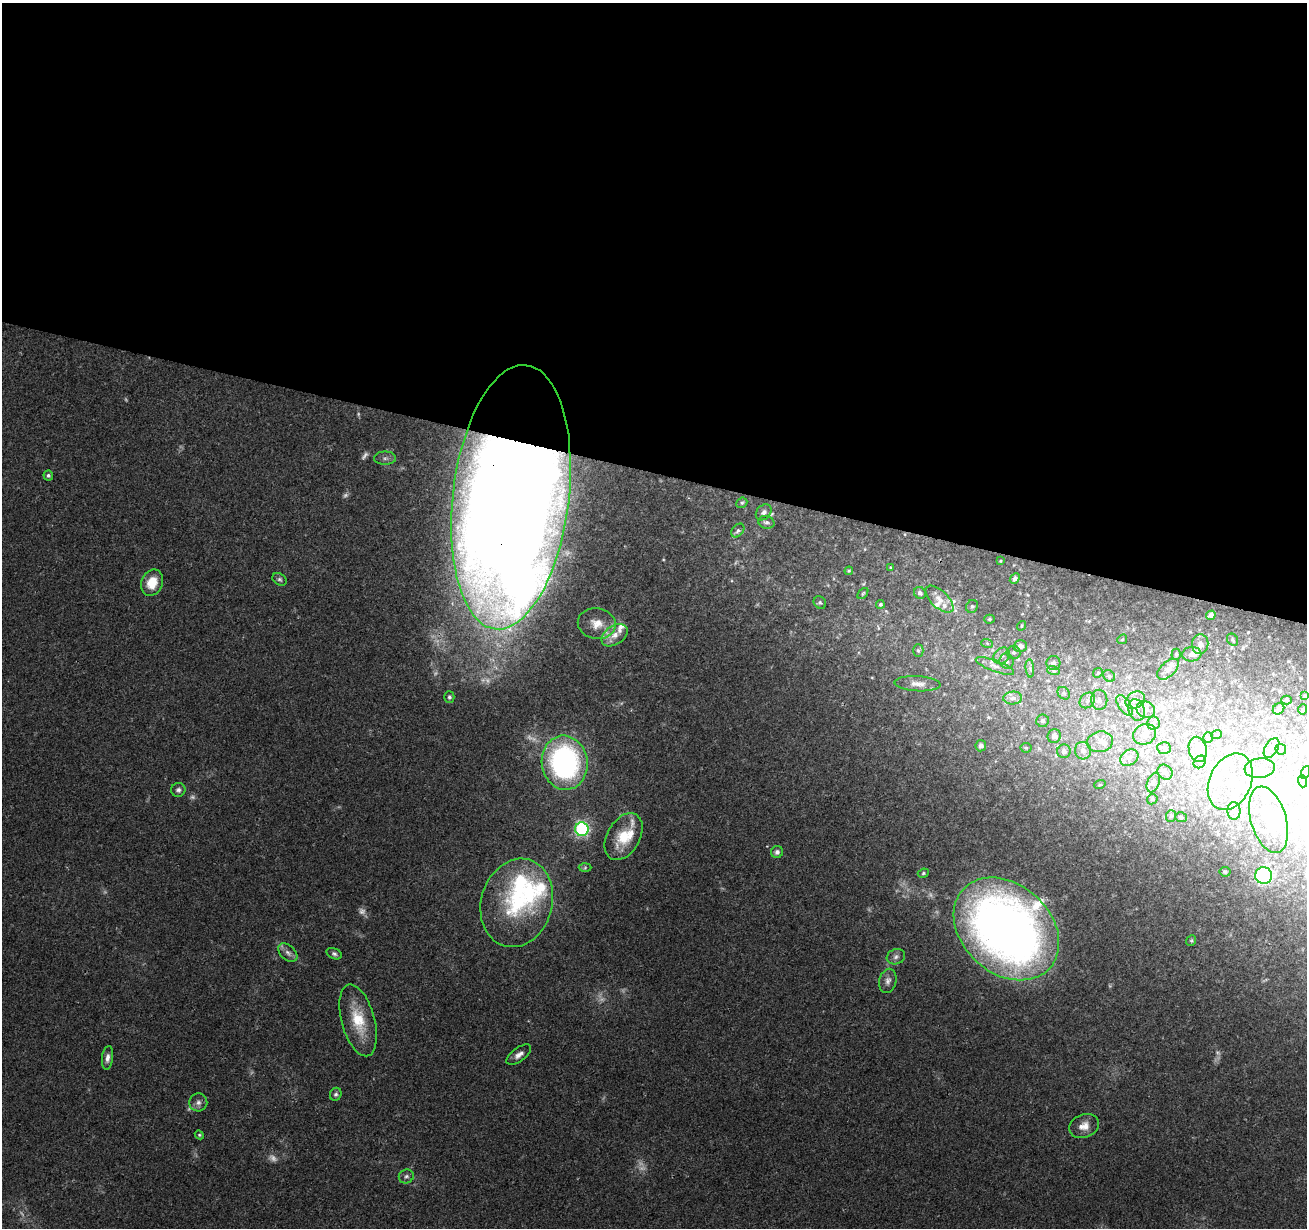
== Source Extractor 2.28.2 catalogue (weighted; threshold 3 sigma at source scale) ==
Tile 3 of 4 x 4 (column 3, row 1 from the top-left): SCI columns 2612-3916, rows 3896-5121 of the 5230 x 5403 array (HDU 1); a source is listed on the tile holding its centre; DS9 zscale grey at full resolution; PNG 1309 x 1230 px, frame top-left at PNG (2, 3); each listed source drawn as its Kron ellipse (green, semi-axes under 4 px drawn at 4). Shown black and unused: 38% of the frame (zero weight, under 2 of 3 exposures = <1% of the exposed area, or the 3 px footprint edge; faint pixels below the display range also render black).
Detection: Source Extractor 2.28.2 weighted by HDU 2 'WHT'; one run over the whole footprint, this tile lists its part. Background 0.0965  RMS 0.0063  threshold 0.0282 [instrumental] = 3 sigma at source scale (4.5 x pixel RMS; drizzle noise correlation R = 1.50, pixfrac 1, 0.0396/0.0396 arcsec/px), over >= 5 px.
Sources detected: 153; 11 too faint to see at this stretch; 15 inside a brighter object's white glare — neither listed nor drawn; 18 inside a brighter listed object's ellipse — not listed separately; the other 109 listed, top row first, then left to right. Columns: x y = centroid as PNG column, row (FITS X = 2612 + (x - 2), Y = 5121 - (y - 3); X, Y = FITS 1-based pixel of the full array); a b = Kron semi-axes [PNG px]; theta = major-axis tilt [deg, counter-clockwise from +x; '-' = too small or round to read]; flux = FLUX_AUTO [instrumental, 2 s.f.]
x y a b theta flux
385 458 11 6 0 3
48 475 5 4 - 1.4
511 497 133 58 83 2000
742 503 6 5 - 0.95
764 512 9 7 47 2.5
766 522 8 6 -15 1.9
738 531 8 5 50 1.6
1000 561 3 3 - 0.54
891 568 4 3 - 0.73
849 571 4 3 - 0.73
280 579 8 5 -37 1.4
1015 579 6 4 48 1.8
152 583 14 10 68 12
863 593 6 3 48 0.65
920 593 6 5 - 2
940 599 17 8 -44 5.7
820 603 7 5 -51 1.2
880 604 4 4 - 1
972 606 7 5 53 1.2
1211 615 5 4 - 2.4
989 619 5 4 - 1.1
597 624 19 15 -10 9.6
1022 626 5 4 - 0.81
615 635 14 9 34 6.3
1122 639 5 4 - 0.78
1233 640 6 5 - 1
987 643 6 4 -20 0.88
1200 644 10 8 84 4.3
1020 646 6 6 - 3.5
918 650 6 5 - 1.2
1013 652 7 7 - 1.8
1176 654 5 4 - 0.93
1192 654 9 7 4 4.2
1002 656 9 7 49 3
1006 661 7 7 - 2.3
1053 663 7 7 - 2.4
995 666 20 5 -20 4.7
1030 668 9 4 -85 1.4
1168 669 13 7 42 3.4
1053 670 6 4 -19 1.2
1098 673 5 4 - 0.93
1109 676 6 5 - 1.3
918 684 23 7 -3 5.2
1064 693 7 5 -46 1.6
1305 696 4 3 - 0.62
449 697 5 5 - 1.3
1013 698 9 6 1 2.9
1087 700 8 7 - 2.8
1099 700 10 8 89 3.7
1135 700 10 8 33 4.4
1286 700 5 4 - 0.71
1124 705 11 6 -56 3.2
1146 709 9 8 - 3.6
1278 709 6 5 - 2.4
1136 710 11 8 -73 4.2
1303 710 5 4 - 0.87
1042 721 6 6 - 1.8
1153 723 6 6 - 2
1145 734 12 10 24 5.4
1217 734 5 3 - 0.52
1054 736 7 6 - 3.4
1208 738 5 4 - 1.2
1100 742 13 10 10 6.2
981 746 5 5 - 1.8
1026 748 5 5 - 0.82
1164 748 7 6 - 1.6
1271 748 11 6 58 3.2
1198 749 13 9 -77 5.9
1281 749 6 5 - 0.97
1064 751 7 6 - 2.8
1083 751 9 8 - 4.2
1129 758 10 7 33 3.2
1200 762 7 5 48 1.7
565 763 27 23 -82 130
1260 768 15 9 7 8.2
1165 772 8 6 -44 2.5
1306 772 6 4 70 1.1
1302 781 6 4 -72 1.1
1230 782 30 21 66 35
1153 783 10 6 67 2.1
1100 784 6 3 20 0.6
178 790 7 7 - 1.9
1152 799 5 5 - 0.96
1234 811 9 6 -89 3.4
1171 816 6 5 - 1.4
1181 817 6 5 - 1.2
1269 820 34 17 -73 25
582 829 7 6 - 110
624 837 25 16 60 17
777 852 6 6 - 2
585 868 6 4 2 0.89
1225 872 5 5 - 0.83
923 873 6 4 24 0.94
1264 876 8 8 - 49
517 903 45 35 73 63
1006 929 59 44 -42 450
1191 941 5 4 - 0.79
288 953 11 7 -43 3
334 954 8 5 -23 1.5
896 957 9 7 20 2.3
888 981 12 8 76 3.2
358 1020 37 16 -75 21
519 1055 14 6 37 3.6
107 1058 12 5 83 2.9
336 1094 6 5 - 1.4
198 1102 9 9 - 2.8
1084 1126 15 11 19 6
199 1135 4 4 - 0.74
406 1176 7 7 - 1.8
Overlapping masked pixels (flux is a lower limit): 1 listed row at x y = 511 497
Unlisted compact peaks at least as high as the median listed source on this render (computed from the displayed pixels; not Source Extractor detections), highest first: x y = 126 399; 988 717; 1110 986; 767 846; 105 892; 886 611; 529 736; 621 703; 869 910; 1029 650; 872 678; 1022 614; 1039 749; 1028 595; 1089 621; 1243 648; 1248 632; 1014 565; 603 1098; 878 628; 1266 979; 622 990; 1021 728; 896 891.